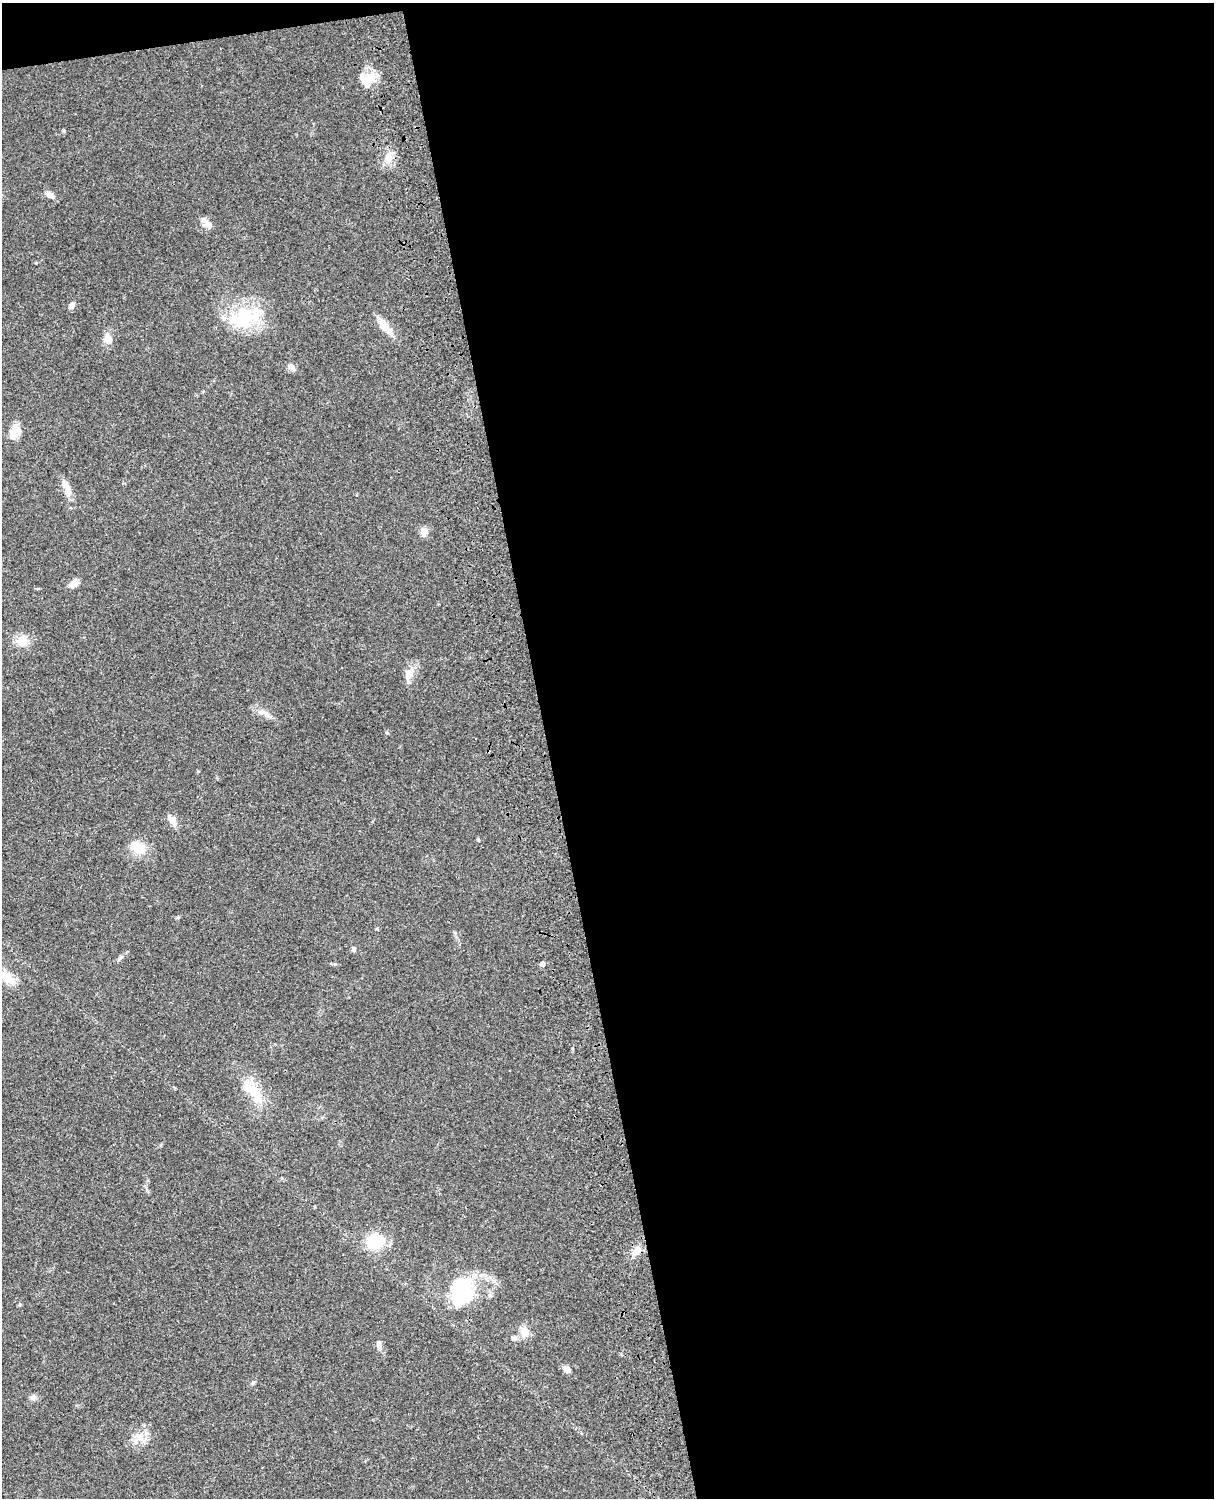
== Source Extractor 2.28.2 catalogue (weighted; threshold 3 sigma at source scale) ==
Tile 4 of 4 x 3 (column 4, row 1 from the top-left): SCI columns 3758-4969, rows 3268-4763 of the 5088 x 4927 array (HDU 1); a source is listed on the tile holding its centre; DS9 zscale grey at full resolution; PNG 1216 x 1500 px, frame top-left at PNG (2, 3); no overlay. Shown black and unused: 56% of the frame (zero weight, under 3 of 4 exposures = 6% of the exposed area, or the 3 px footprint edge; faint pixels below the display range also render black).
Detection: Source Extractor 2.28.2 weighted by HDU 2 'WHT'; one run over the whole footprint, this tile lists its part. Background 0.0918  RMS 0.0062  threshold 0.0278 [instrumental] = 3 sigma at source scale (4.5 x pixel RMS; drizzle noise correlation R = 1.50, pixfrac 1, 0.05/0.05 arcsec/px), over >= 5 px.
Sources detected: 36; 1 inside a brighter object's white glare — not listed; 1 inside a brighter listed object's ellipse — not listed separately; the other 34 listed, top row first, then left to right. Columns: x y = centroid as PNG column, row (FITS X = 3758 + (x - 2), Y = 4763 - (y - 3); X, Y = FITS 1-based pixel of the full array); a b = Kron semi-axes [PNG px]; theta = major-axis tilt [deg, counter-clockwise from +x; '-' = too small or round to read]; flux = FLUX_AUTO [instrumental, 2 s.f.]
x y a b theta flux
371 76 17 10 65 8.5
64 131 6 4 -89 0.73
388 157 15 9 65 5.7
50 195 13 6 -32 3
209 225 13 8 -40 3.6
72 305 7 6 - 2.4
243 318 41 28 16 35
385 326 27 9 -52 8
107 339 12 10 -89 4.8
291 367 9 7 -24 2.9
14 434 16 12 64 7.4
67 489 24 8 -66 5.5
424 531 11 9 -85 3.2
73 585 15 7 24 3.3
22 641 17 13 37 7.8
408 675 14 10 86 5
264 713 22 7 -26 4.4
387 732 5 4 - 0.78
173 820 15 8 -54 4.4
138 848 16 12 -19 12
120 958 8 5 50 1.4
542 964 5 5 - 2.9
6 977 30 11 -34 11
256 1095 44 12 -58 17
375 1241 15 13 -6 25
637 1250 12 9 47 5.3
460 1288 39 20 38 33
19 1304 5 4 - 0.85
525 1332 13 12 - 5.4
514 1338 8 5 -27 1.5
379 1345 12 6 -86 2.5
567 1369 9 6 -50 3.3
33 1398 8 7 - 2.3
139 1437 14 7 -52 4.6
Isophote crosses this tile's border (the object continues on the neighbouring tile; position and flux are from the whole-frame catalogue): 1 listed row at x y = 6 977
Unlisted compact peaks at least as high as the median listed source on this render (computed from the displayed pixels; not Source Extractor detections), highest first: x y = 253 1382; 478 840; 335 964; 354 950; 178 917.